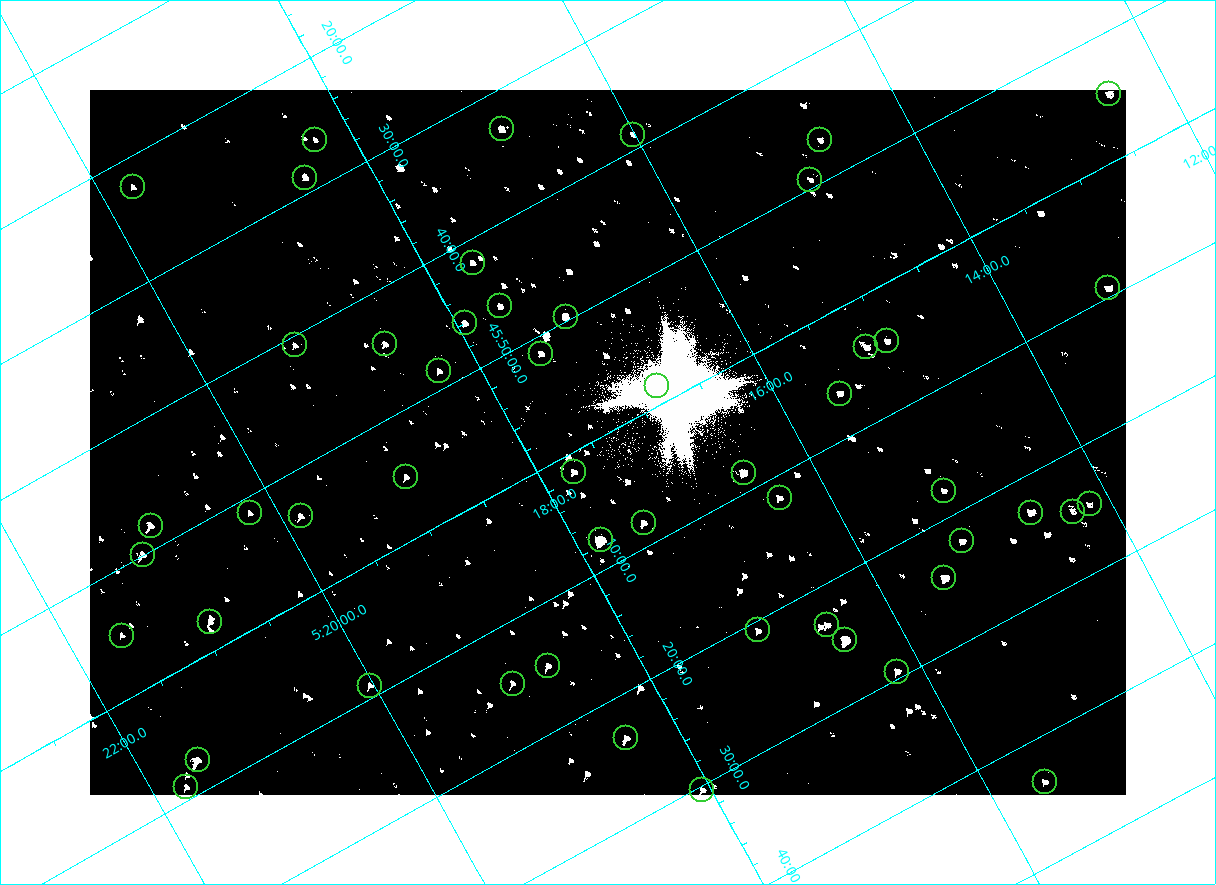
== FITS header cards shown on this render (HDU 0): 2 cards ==
NAXIS1  =                 2072
NAXIS2  =                 1410

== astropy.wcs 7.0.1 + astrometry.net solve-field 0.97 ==
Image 2072 x 1410 px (HDU 0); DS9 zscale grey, zoomed out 1/2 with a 90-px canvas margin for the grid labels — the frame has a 2x2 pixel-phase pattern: the four 2x2 pixel phases sit at different levels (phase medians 80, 80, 80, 144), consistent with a one-shot-colour (mosaic) sensor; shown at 1/2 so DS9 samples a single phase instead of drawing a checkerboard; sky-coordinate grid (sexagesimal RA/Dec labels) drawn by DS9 from the SOLVED WCS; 51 Tycho-2 reference stars matched to detected sources circled (green)
Header WCS: none
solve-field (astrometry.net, Tycho-2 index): SOLVED blind (the file carries no WCS)
Solved WCS: RA---TAN-SIP/DEC--TAN-SIP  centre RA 05:17:23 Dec +46:01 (79.34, +46.01 deg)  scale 2.54 arcsec/px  FOV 87.7' x 59.7'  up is -151 deg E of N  parity flipped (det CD > 0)
(file carries no celestial WCS; the grid is the blind solution)
Tycho-2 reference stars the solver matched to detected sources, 51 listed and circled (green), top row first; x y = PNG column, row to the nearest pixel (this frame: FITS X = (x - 90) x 2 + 1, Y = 1410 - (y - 90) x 2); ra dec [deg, ICRS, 3 dp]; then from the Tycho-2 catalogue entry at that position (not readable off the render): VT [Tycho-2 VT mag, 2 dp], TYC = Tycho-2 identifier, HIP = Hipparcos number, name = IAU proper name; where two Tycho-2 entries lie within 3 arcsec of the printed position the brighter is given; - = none
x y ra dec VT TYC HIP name
1109 94 78.114 +45.913 9.89 3345-1356-1 - -
502 129 79.231 +45.552 9.98 3358-927-1 - -
632 134 79.004 +45.647 11.41 3358-2181-1 - -
315 140 79.570 +45.438 11.18 3358-2771-1 - -
820 140 78.675 +45.779 11.07 3345-1858-1 - -
304 178 79.625 +45.478 9.93 3358-231-1 - -
810 180 78.730 +45.821 11.17 3345-560-1 - -
132 187 79.937 +45.373 10.74 3358-949-1 - -
472 262 79.411 +45.697 10.62 3358-1083-1 - -
1108 288 78.300 +46.154 9.71 3345-874-1 - -
500 306 79.404 +45.771 10.28 3358-1309-1 - -
566 316 79.298 +45.827 8.77 3358-3023-1 - -
464 323 79.483 +45.767 10.14 3358-481-1 - -
887 341 78.747 +46.074 10.28 3345-730-1 - -
385 344 79.645 +45.739 10.39 3358-323-1 - -
294 345 79.806 +45.679 11.23 3358-1039-1 - -
866 347 78.791 +46.067 9.53 3358-1478-1 - -
541 354 79.377 +45.856 9.99 3358-2785-1 - -
439 371 79.575 +45.809 10.46 3358-3067-1 - -
656 386 79.203 +45.975 10.21 3358-3142-1 - -
840 394 78.883 +46.107 10.16 3358-1042-1 - -
574 472 79.434 +46.025 9.87 3358-2812-1 - -
744 473 79.133 +46.141 8.10 3358-3148-1 - -
406 476 79.737 +45.917 10.42 3358-2222-1 - -
944 490 78.790 +46.297 10.91 3358-2798-1 - -
780 498 79.092 +46.196 10.35 3358-1074-1 - -
1090 504 78.541 +46.411 10.86 3345-1321-1 - -
1031 512 78.654 +46.383 8.84 3345-1869-1 - -
1072 512 78.578 +46.409 10.96 3345-1097-1 - -
250 513 80.050 +45.855 11.27 3358-2824-1 - -
300 516 79.963 +45.894 10.08 3358-2584-1 - -
644 522 79.360 +46.135 9.37 3358-2973-1 - -
150 526 80.238 +45.802 9.43 3358-655-1 - -
600 540 79.453 +46.128 7.41 3358-2414-1 - -
962 541 78.806 +46.372 10.28 3358-1208-1 - -
142 554 80.281 +45.832 9.52 3358-2963-1 - -
944 578 78.874 +46.406 8.07 3358-1254-1 - -
210 622 80.228 +45.962 10.38 3358-2502-1 - -
826 625 79.131 +46.386 9.87 3358-62-1 - -
758 630 79.260 +46.346 10.40 3358-902-1 - -
122 636 80.398 +45.917 10.91 3358-2348-1 - -
844 640 79.113 +46.416 6.95 3358-1284-1 - -
548 666 79.670 +46.248 10.61 3358-2504-1 - -
897 672 79.049 +46.490 10.10 3358-1590-1 - -
512 684 79.751 +46.245 10.97 3358-2202-1 - -
370 686 80.007 +46.150 10.36 3358-1438-1 - -
626 738 79.602 +46.390 9.90 3358-202-1 - -
198 760 80.388 +46.123 8.89 3358-1920-1 - -
1045 782 78.889 +46.726 10.59 3358-58-1 - -
186 787 80.435 +46.149 10.14 3358-1944-1 - -
702 790 79.516 +46.506 10.34 3358-900-1 - -